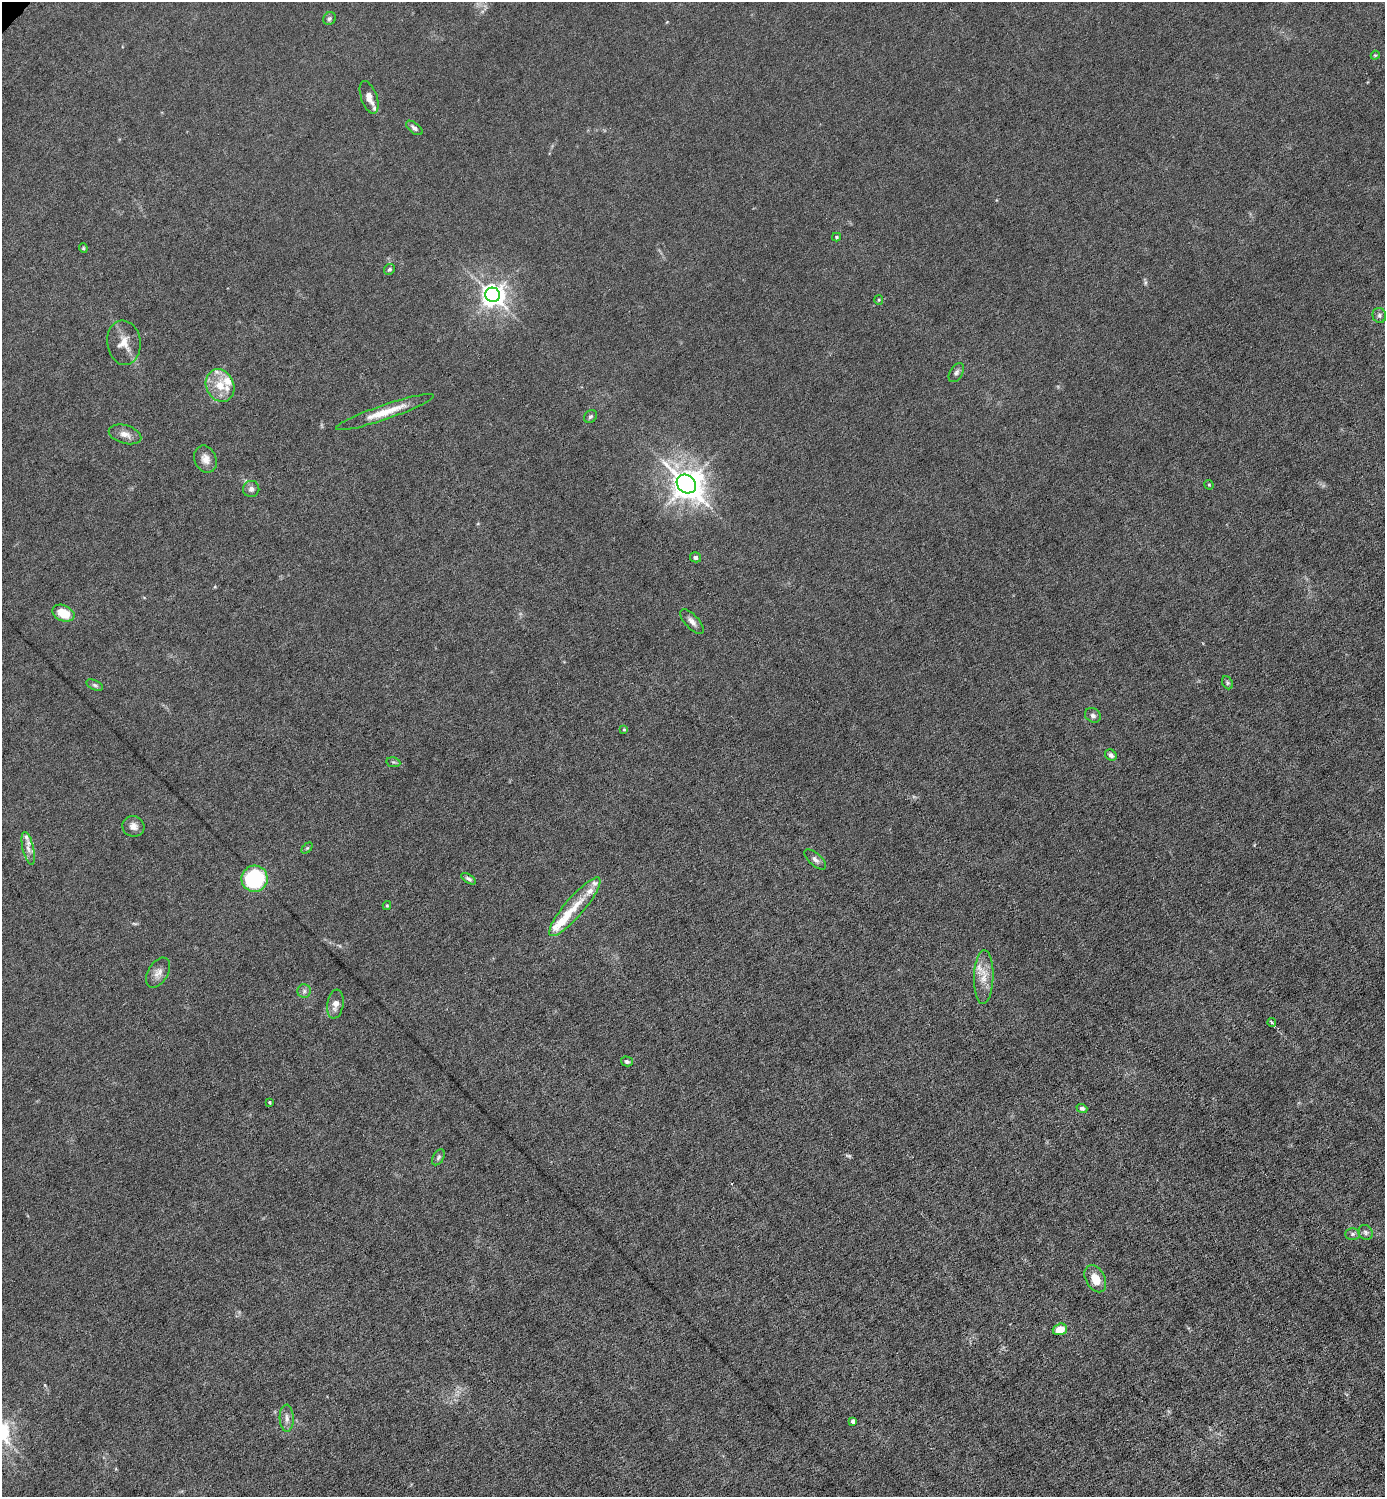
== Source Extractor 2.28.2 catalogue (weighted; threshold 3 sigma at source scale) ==
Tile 6 of 4 x 4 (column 2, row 2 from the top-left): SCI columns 1536-2918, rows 2991-4485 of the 5980 x 5980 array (HDU 1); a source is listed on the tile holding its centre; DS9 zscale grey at full resolution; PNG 1387 x 1499 px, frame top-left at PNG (2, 2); each listed source drawn as its Kron ellipse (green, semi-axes under 4 px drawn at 4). Shown black and unused: <1% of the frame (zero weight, under 6 of 12 exposures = <1% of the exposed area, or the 3 px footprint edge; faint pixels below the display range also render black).
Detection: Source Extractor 2.28.2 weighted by HDU 2 'WHT'; one run over the whole footprint, this tile lists its part. Background 0.0152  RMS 0.0031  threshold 0.0127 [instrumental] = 3 sigma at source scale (4.09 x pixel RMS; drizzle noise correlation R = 1.36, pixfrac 0.8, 0.05/0.05 arcsec/px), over >= 5 px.
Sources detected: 65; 2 cosmic-ray / hot-pixel residue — neither listed nor drawn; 11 inside a brighter listed object's ellipse — not listed separately; the other 52 listed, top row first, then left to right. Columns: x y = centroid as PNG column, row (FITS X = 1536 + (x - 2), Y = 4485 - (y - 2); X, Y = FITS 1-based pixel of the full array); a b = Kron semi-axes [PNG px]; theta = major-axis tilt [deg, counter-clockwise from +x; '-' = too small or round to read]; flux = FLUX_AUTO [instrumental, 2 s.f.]
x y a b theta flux
329 19 7 6 - 0.59
1375 55 5 4 - 0.33
369 97 17 8 -70 2.7
414 128 10 5 -37 1
836 237 4 4 - 0.34
83 248 4 4 - 0.33
389 269 6 5 - 0.6
493 295 7 7 - 240
879 300 5 4 - 0.31
1379 315 7 6 - 0.77
124 343 22 17 -83 4.1
956 373 10 6 57 0.93
220 385 17 13 -64 5.5
385 412 51 7 19 6.7
590 416 7 5 44 0.65
125 434 17 9 -17 2.3
205 459 14 11 -67 2.5
686 484 10 8 -39 440
1209 485 5 4 - 0.29
251 489 8 8 - 1
696 557 6 5 - 0.92
63 613 11 7 -24 6.1
692 622 15 7 -47 1.6
1227 683 7 5 -58 0.51
95 685 9 4 -25 0.61
1093 715 8 7 - 0.96
624 729 4 4 - 0.32
1111 755 6 5 - 0.93
393 762 7 5 -11 0.45
133 826 11 10 - 1.9
28 848 17 5 -77 1.8
307 848 6 4 45 0.37
815 859 13 6 -41 1.1
255 879 13 13 - 29
468 879 8 4 -32 0.68
387 906 4 4 - 0.32
575 907 38 9 49 6.6
158 973 16 10 60 2.2
984 977 27 9 88 4.3
304 991 7 6 - 0.86
335 1004 14 8 81 2.3
1272 1022 4 3 - 2.4
627 1061 6 5 - 0.7
269 1102 3 3 - 0.38
1082 1108 5 4 - 0.74
438 1157 8 5 59 0.68
1365 1232 8 7 - 0.88
1353 1234 7 6 - 0.67
1095 1279 14 9 -62 4
1060 1329 7 5 18 4.2
287 1418 13 7 -88 1.7
853 1421 4 4 - 1